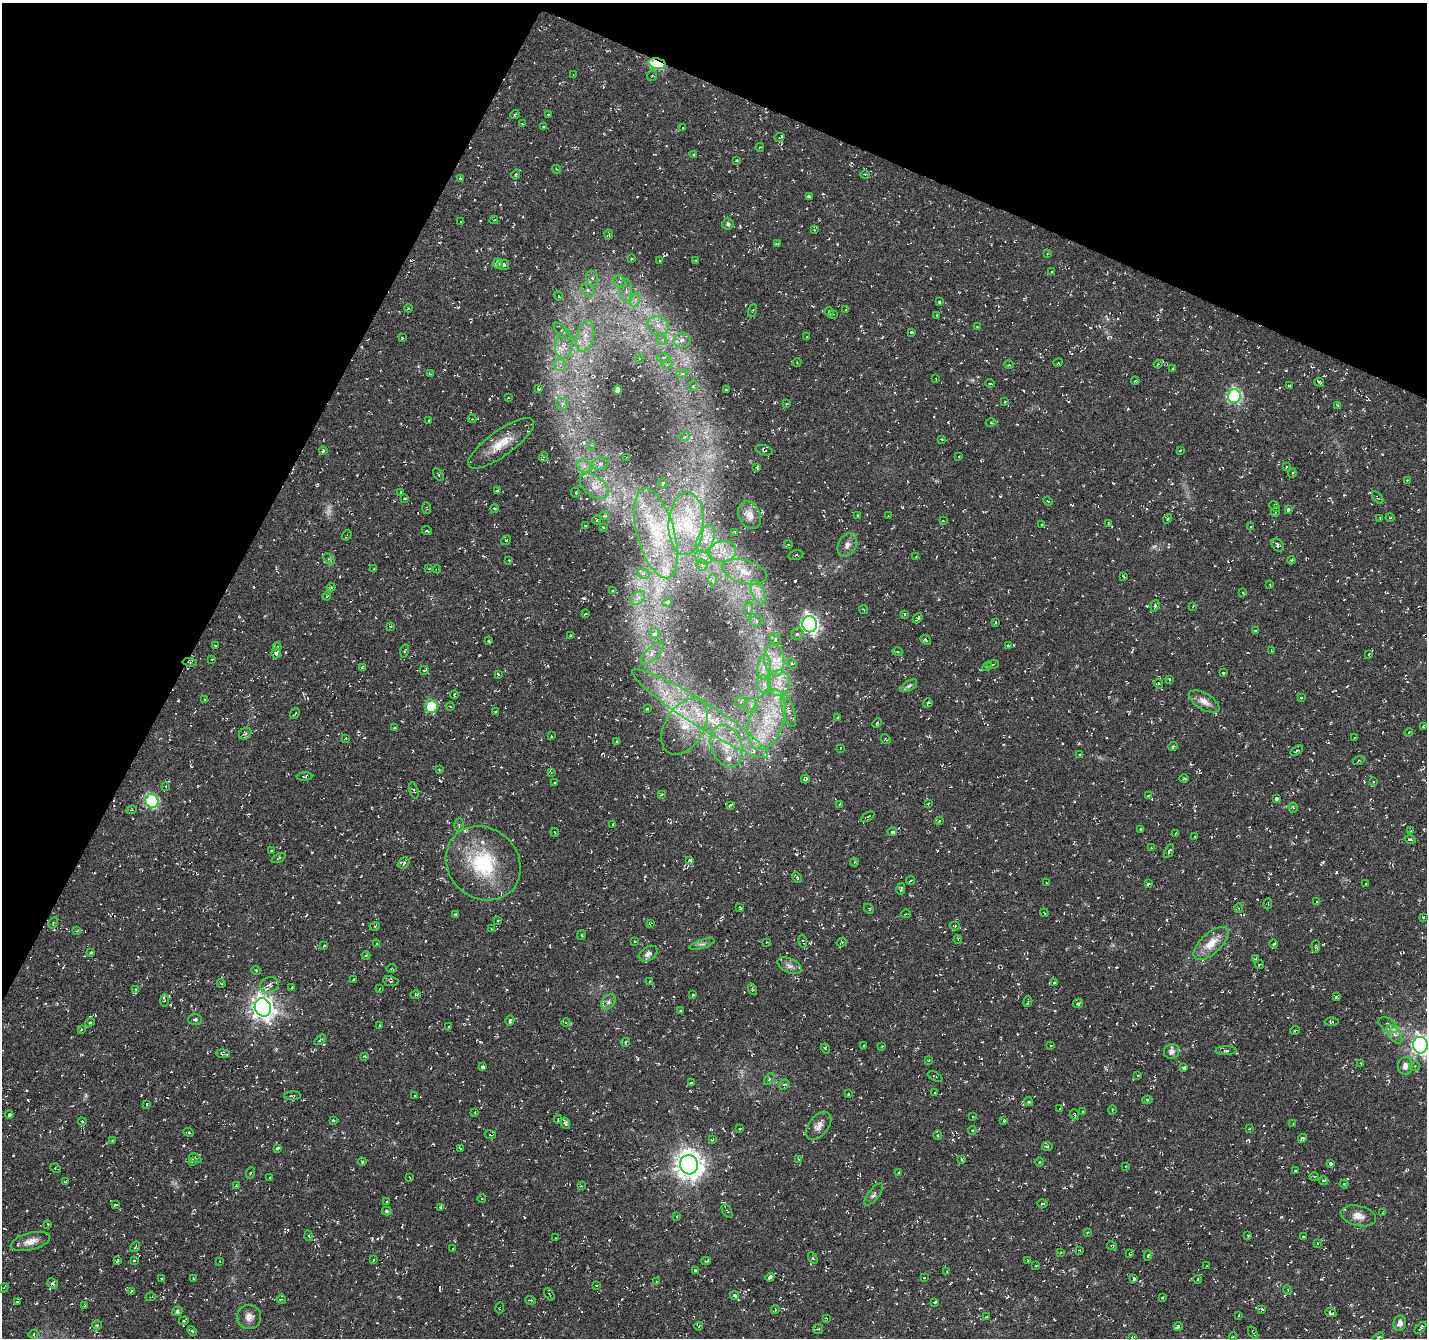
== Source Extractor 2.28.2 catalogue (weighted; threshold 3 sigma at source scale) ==
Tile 2 of 4 x 4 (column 2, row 1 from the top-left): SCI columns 1426-2850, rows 4212-5547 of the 5707 x 5815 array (HDU 1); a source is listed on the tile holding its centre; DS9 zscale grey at full resolution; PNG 1429 x 1340 px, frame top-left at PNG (2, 3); each listed source drawn as its Kron ellipse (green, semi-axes under 4 px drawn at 4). Shown black and unused: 24% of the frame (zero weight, under 3 of 6 exposures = <1% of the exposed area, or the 3 px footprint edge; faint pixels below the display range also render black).
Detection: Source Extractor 2.28.2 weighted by HDU 2 'WHT'; one run over the whole footprint, this tile lists its part. Background -0.0234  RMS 0.0038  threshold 0.0154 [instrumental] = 3 sigma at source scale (4.09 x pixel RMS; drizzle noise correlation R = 1.36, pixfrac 0.8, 0.0396/0.0396 arcsec/px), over >= 5 px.
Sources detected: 715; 3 too faint to see at this stretch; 82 cosmic-ray / hot-pixel residue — neither listed nor drawn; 26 inside a brighter listed object's ellipse — not listed separately; of the other 604, all 500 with FLUX_AUTO >= 0.264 (the completeness limit of this list) listed and drawn (104 fainter detections not listed), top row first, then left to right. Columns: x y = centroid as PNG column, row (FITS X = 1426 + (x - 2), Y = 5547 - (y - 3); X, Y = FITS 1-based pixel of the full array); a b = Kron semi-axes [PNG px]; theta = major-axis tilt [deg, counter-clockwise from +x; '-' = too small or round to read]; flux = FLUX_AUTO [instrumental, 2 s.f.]
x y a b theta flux
657 63 9 5 -13 29
573 74 3 2 - 0.33
652 75 6 4 52 0.44
515 114 5 3 - 0.38
548 114 3 2 - 0.47
522 123 4 2 - 0.3
544 127 4 3 - 0.32
682 128 3 2 - 0.31
780 137 5 3 - 0.57
760 147 4 3 - 0.27
693 154 4 3 - 0.31
736 160 3 3 - 0.59
556 169 4 3 - 0.29
516 174 5 3 - 0.37
865 174 4 3 - 0.36
460 179 4 3 - 0.43
809 197 3 3 - 1.5
494 220 4 3 - 0.38
460 222 3 2 - 0.28
728 224 6 5 - 0.75
814 230 4 3 - 0.64
609 234 5 2 - 0.37
778 244 4 3 - 0.4
1047 254 3 3 - 0.27
632 259 3 3 - 0.55
659 260 3 3 - 0.31
695 260 3 3 - 0.28
498 263 5 5 - 1.3
503 265 6 5 - 0.94
1052 271 3 2 - 0.38
592 278 7 6 - 1.1
619 282 7 5 -41 1.1
588 290 7 5 -47 1.2
626 291 11 6 89 1.8
559 296 4 3 - 0.43
635 300 7 4 71 1.1
939 302 3 3 - 0.87
408 308 4 3 - 0.43
846 309 3 2 - 0.37
753 310 6 3 71 0.33
829 312 4 3 - 0.92
833 314 3 2 - 0.37
937 315 3 3 - 0.34
658 326 11 9 -23 3.2
977 327 3 3 - 0.28
563 332 11 5 -45 1.2
911 332 3 3 - 0.94
585 336 16 8 76 4.1
807 337 4 2 - 0.27
402 338 3 2 - 0.31
662 340 5 5 - 0.69
682 340 8 7 - 2.1
564 345 13 9 79 3.5
663 357 7 4 -1 0.65
639 359 4 3 - 0.28
797 362 4 3 - 0.27
1058 363 5 3 - 0.29
1158 364 4 3 - 0.3
560 365 6 6 - 1
667 365 6 4 1 0.65
1009 365 5 3 - 0.33
1173 369 3 3 - 0.62
430 374 3 2 - 0.28
682 374 6 4 18 0.62
936 379 3 2 - 0.27
1135 381 4 3 - 0.31
1319 382 5 3 - 0.7
990 383 4 2 - 0.48
693 386 5 5 - 0.54
1289 386 3 2 - 0.37
538 389 3 3 - 0.58
618 390 4 4 - 1.7
726 390 3 3 - 0.5
1234 396 7 6 - 55
508 397 2 2 - 0.29
1005 402 3 2 - 0.35
562 404 6 6 - 0.88
787 404 4 3 - 0.29
1338 405 4 3 - 0.46
472 419 4 4 - 0.42
429 420 3 2 - 0.36
991 423 5 3 - 0.33
685 436 5 3 - 0.42
941 439 3 3 - 0.3
501 443 39 12 36 8.1
592 445 4 4 - 0.29
764 450 9 5 -18 0.67
1180 450 4 3 - 0.36
323 451 4 3 - 0.69
959 456 3 2 - 0.28
543 457 5 3 - 0.34
626 457 3 2 - 0.38
600 464 8 6 14 1.2
584 466 7 6 - 1.3
1287 466 4 3 - 0.48
757 468 3 2 - 0.34
1292 473 5 3 - 0.35
438 474 7 3 -59 0.42
1407 480 3 3 - 0.3
663 483 4 4 - 0.69
594 486 16 10 -36 4.3
497 491 3 3 - 1.2
401 492 3 3 - 0.42
575 493 5 4 - 0.44
1378 498 7 3 -50 0.41
404 499 3 2 - 0.51
1048 501 5 3 - 0.33
1275 507 6 2 -46 0.35
427 508 6 3 -82 0.42
494 508 4 3 - 0.47
1288 510 3 3 - 0.86
1275 512 5 3 - 0.35
750 515 14 10 -63 2.6
858 515 3 3 - 0.59
604 516 4 4 - 0.58
889 516 4 2 - 0.29
1380 518 4 3 - 0.42
1390 518 4 3 - 0.34
1168 519 5 4 - 0.51
597 520 5 3 - 0.32
943 521 3 3 - 0.39
1108 523 3 2 - 0.54
686 524 31 17 87 17
1042 525 4 3 - 0.45
586 526 3 3 - 0.57
603 527 3 3 - 0.27
1251 527 3 2 - 0.34
427 530 5 4 - 0.53
735 532 3 2 - 0.3
656 533 46 18 -75 23
347 535 6 3 56 0.48
706 539 14 8 70 3.5
506 540 5 3 - 0.33
788 545 4 3 - 0.35
847 545 12 9 62 2
1278 545 7 5 -46 0.7
723 551 13 10 12 4.2
796 555 8 4 14 0.62
916 557 3 2 - 0.28
703 558 8 6 -28 1.9
329 559 6 4 -44 0.51
509 560 3 2 - 0.37
1291 560 4 3 - 0.36
702 565 6 5 - 0.95
374 569 3 3 - 0.3
429 569 3 3 - 0.29
437 569 4 2 - 0.46
745 572 23 11 -15 6.2
644 574 6 5 - 0.93
1123 576 3 2 - 0.63
712 580 6 4 -89 0.73
1270 584 3 2 - 0.42
331 587 4 4 - 0.44
613 590 3 2 - 0.27
758 592 13 6 -68 2.4
1243 593 3 3 - 0.43
327 596 4 2 - 0.34
638 598 9 5 44 1.4
667 602 5 4 - 0.8
1155 606 6 4 71 0.62
1193 606 3 3 - 0.39
749 610 8 4 -89 0.75
864 610 5 4 - 0.51
585 614 3 2 - 0.29
905 614 4 3 - 0.66
918 618 5 3 - 0.56
756 621 6 5 - 0.99
995 622 4 2 - 0.27
810 624 8 7 - 130
390 626 2 2 - 0.32
1255 630 3 2 - 0.36
654 634 5 5 - 1.6
797 634 6 5 - 0.92
570 636 3 3 - 0.59
776 640 6 5 - 0.77
925 640 6 4 -42 0.65
489 641 3 3 - 0.44
215 645 3 2 - 0.36
1008 646 3 2 - 0.4
277 647 4 4 - 0.44
1271 650 3 2 - 0.31
405 651 6 2 75 0.33
898 652 5 3 - 0.42
276 653 5 4 - 2.1
652 653 15 6 46 2.3
1369 654 4 3 - 0.53
212 659 2 2 - 0.27
774 660 16 10 -85 5.4
190 662 7 3 -6 0.47
792 663 5 4 - 0.53
993 664 6 3 20 0.38
987 666 6 4 44 0.45
362 667 3 3 - 0.64
764 667 12 7 84 2.5
424 670 4 2 - 0.44
1223 673 3 3 - 0.86
498 675 4 3 - 0.58
1169 679 4 3 - 0.34
779 683 13 11 -89 4.5
764 684 9 7 -75 1.8
1159 684 5 3 - 0.39
909 686 9 5 31 0.86
454 695 4 3 - 0.36
1301 698 3 2 - 0.4
204 699 4 2 - 0.31
1204 701 17 8 -31 2.8
741 702 6 5 - 0.83
928 703 5 3 - 0.68
751 705 7 6 - 1.4
431 706 7 6 - 15
450 707 4 3 - 0.35
647 709 3 3 - 0.38
788 710 17 6 -73 2.1
496 712 4 3 - 0.41
700 713 80 12 -32 30
295 714 5 2 - 0.35
838 717 3 2 - 0.39
767 720 32 17 72 18
877 723 5 3 - 0.39
684 727 31 19 58 13
1423 727 3 3 - 0.39
395 728 3 3 - 0.63
1409 732 4 3 - 0.27
245 734 7 5 39 0.85
551 736 3 2 - 0.3
346 738 4 3 - 0.34
1355 738 3 2 - 0.27
886 739 5 3 - 0.48
616 742 4 2 - 0.41
727 746 22 15 -69 10
1173 746 4 3 - 0.3
840 748 3 2 - 0.27
1297 751 7 3 34 0.4
1079 755 3 2 - 0.32
1359 761 6 3 18 0.36
439 770 3 3 - 0.26
551 773 4 3 - 0.27
304 776 8 3 4 0.5
1184 778 4 3 - 0.29
805 779 4 4 - 0.63
1373 781 3 3 - 0.27
555 783 3 3 - 1
165 786 4 4 - 0.4
414 791 8 4 -75 0.61
661 795 4 3 - 0.41
1148 795 3 3 - 0.39
1276 798 4 3 - 0.88
152 801 7 6 - 36
840 804 3 3 - 0.54
928 804 3 2 - 0.41
730 805 4 3 - 0.76
1293 808 5 4 - 0.47
132 810 5 4 - 0.44
868 817 7 4 31 0.62
940 821 3 3 - 0.32
613 824 3 3 - 0.32
459 825 7 5 -89 0.59
1140 829 3 3 - 0.38
1411 830 3 3 - 0.34
555 832 4 2 - 0.41
892 832 5 4 - 1.2
1176 833 4 3 - 0.29
1195 836 2 2 - 0.29
1410 840 5 4 - 0.87
1151 848 4 4 - 0.35
272 850 3 3 - 0.55
1169 851 7 3 61 0.59
278 858 8 3 27 0.44
690 860 3 3 - 1.2
854 862 4 3 - 0.33
404 863 6 5 - 0.76
483 863 39 35 -43 25
797 877 5 3 - 0.44
911 880 4 3 - 0.48
1047 883 2 2 - 0.33
1148 884 3 3 - 0.75
1366 884 3 2 - 0.29
901 889 6 3 79 0.52
1317 902 4 3 - 0.42
1268 904 5 2 - 0.3
740 907 4 2 - 0.34
1239 908 5 3 - 0.33
869 909 6 3 -42 0.41
1044 913 4 2 - 0.27
455 914 3 2 - 0.44
906 914 5 2 - 0.31
1424 917 3 3 - 0.68
498 921 2 2 - 0.28
53 923 6 4 60 0.52
651 923 3 2 - 0.29
375 926 5 3 - 0.35
955 926 5 4 - 0.39
491 929 4 3 - 0.44
77 931 4 4 - 0.32
581 935 5 3 - 0.29
958 939 4 4 - 0.35
634 941 2 2 - 0.28
803 941 6 3 -77 0.41
766 942 2 2 - 0.27
842 942 5 4 - 0.43
1211 943 21 10 42 4.9
376 944 3 3 - 0.36
702 944 13 4 17 0.99
1274 944 4 3 - 0.62
324 946 3 2 - 0.3
1316 946 6 4 84 0.46
91 952 3 3 - 0.45
648 954 10 6 31 1.4
366 956 4 4 - 0.47
1256 958 4 3 - 0.35
1259 965 4 2 - 0.39
789 966 13 7 -25 1.7
392 969 5 3 - 0.29
256 970 5 3 - 0.29
354 979 3 3 - 0.86
391 981 8 5 -10 0.61
650 981 3 3 - 0.34
1054 982 3 3 - 0.54
221 983 4 3 - 0.3
269 985 9 7 23 1.6
292 988 3 2 - 0.42
379 988 3 3 - 0.49
135 989 3 3 - 0.43
752 989 6 3 -72 0.39
416 995 5 3 - 0.44
693 995 4 3 - 0.27
1336 997 3 3 - 0.63
165 1000 6 4 -89 0.47
608 1002 8 6 48 1
1028 1002 5 3 - 0.38
1078 1003 5 4 - 0.85
263 1007 9 8 - 230
680 1011 3 3 - 0.62
195 1019 7 5 0 0.68
510 1021 5 4 - 0.68
90 1022 5 4 - 0.64
1332 1022 7 3 2 0.49
566 1023 4 3 - 0.33
380 1025 3 2 - 0.4
1388 1025 11 6 -31 1.6
449 1026 2 2 - 0.32
81 1029 3 3 - 0.35
1295 1030 5 3 - 0.29
1394 1034 11 6 -55 1.8
320 1040 7 3 37 0.4
626 1042 4 2 - 0.26
863 1045 4 3 - 0.33
1050 1045 3 2 - 0.38
1420 1045 8 7 - 140
882 1046 4 3 - 0.31
826 1048 5 4 - 0.41
1171 1051 8 7 - 1.5
1226 1051 11 4 1 0.71
223 1054 7 4 -4 0.7
364 1056 4 3 - 0.33
929 1060 3 2 - 0.27
1361 1063 3 3 - 0.37
1405 1066 9 7 85 2
1414 1066 5 4 - 0.72
483 1067 3 3 - 2.3
1183 1068 4 3 - 0.97
1138 1075 2 2 - 0.29
935 1076 8 3 -26 0.4
769 1079 7 3 54 0.47
691 1082 4 3 - 0.37
784 1084 5 4 - 0.63
935 1093 3 3 - 0.37
848 1094 3 3 - 0.52
292 1096 8 4 2 0.52
415 1096 3 2 - 0.34
1147 1100 5 4 - 0.62
1028 1101 4 4 - 0.53
147 1104 3 3 - 0.78
1060 1108 3 2 - 0.27
1112 1110 4 3 - 0.3
1083 1111 3 3 - 0.47
475 1112 4 3 - 0.32
9 1115 4 3 - 0.66
1075 1115 6 2 -71 0.34
973 1117 3 2 - 0.29
558 1119 4 3 - 0.5
333 1120 3 3 - 0.6
1004 1120 3 3 - 0.63
82 1122 4 4 - 0.69
565 1123 6 4 -59 1.4
1293 1124 4 3 - 0.35
819 1126 16 10 52 2.5
740 1129 3 2 - 0.45
1249 1129 4 2 - 0.28
972 1130 4 4 - 0.37
189 1132 5 4 - 0.53
490 1135 6 3 -10 0.39
937 1135 4 3 - 0.35
1302 1138 4 4 - 0.86
712 1140 4 2 - 0.29
112 1141 4 3 - 0.29
1047 1146 5 3 - 0.61
278 1148 4 3 - 0.71
461 1148 4 3 - 0.63
195 1158 6 3 -29 0.52
799 1159 4 3 - 0.35
961 1159 4 3 - 0.44
192 1161 4 3 - 0.43
362 1162 4 3 - 0.65
1039 1162 4 3 - 0.26
1330 1164 4 3 - 1
689 1165 9 9 - 400
1125 1166 4 3 - 0.27
56 1168 5 2 - 0.35
1295 1171 3 2 - 0.39
250 1173 6 3 70 0.37
899 1173 3 3 - 0.61
270 1177 3 2 - 0.26
1314 1177 4 3 - 0.28
410 1178 4 3 - 0.28
1323 1181 5 4 - 0.65
65 1182 3 2 - 0.42
1344 1184 4 3 - 0.29
581 1185 4 3 - 0.31
236 1186 3 3 - 0.34
874 1194 13 5 51 1.1
482 1199 4 3 - 0.37
387 1202 3 2 - 0.3
1042 1203 5 2 - 0.37
115 1204 3 3 - 0.71
441 1207 4 3 - 1.2
386 1211 5 4 - 0.47
727 1211 7 3 -59 0.4
1383 1213 4 3 - 0.41
677 1216 3 2 - 0.27
1358 1216 18 10 -12 3.4
48 1224 4 3 - 0.33
1087 1232 3 2 - 0.28
309 1236 5 3 - 0.35
1248 1236 3 3 - 0.78
1303 1237 3 3 - 0.38
556 1238 2 2 - 0.28
30 1241 20 8 14 3.4
1317 1243 3 2 - 0.37
1112 1246 5 3 - 0.41
135 1247 6 3 55 0.39
453 1249 4 4 - 0.45
1080 1250 3 2 - 0.34
1061 1252 3 3 - 0.27
1129 1254 3 2 - 0.27
1148 1256 5 3 - 0.66
813 1258 6 4 -59 0.47
118 1260 4 3 - 0.58
134 1260 4 3 - 0.48
374 1260 3 3 - 0.62
1027 1260 4 2 - 0.26
220 1261 3 3 - 0.33
706 1261 4 3 - 0.46
1036 1266 3 3 - 0.4
1207 1266 3 2 - 0.37
695 1270 3 3 - 0.56
947 1272 4 3 - 0.35
770 1277 4 3 - 1.9
924 1277 3 2 - 0.47
161 1279 3 2 - 0.35
193 1279 3 2 - 0.33
1134 1279 3 3 - 1.8
1198 1279 4 3 - 0.29
656 1282 3 3 - 0.28
53 1284 6 5 - 0.71
596 1286 3 2 - 0.28
4 1288 5 3 - 0.52
1288 1290 5 3 - 0.33
131 1291 4 3 - 0.57
549 1294 7 3 -59 0.39
734 1295 4 3 - 0.91
151 1297 5 3 - 0.3
1163 1298 3 3 - 0.58
281 1299 4 3 - 0.33
531 1300 5 2 - 0.31
17 1302 4 3 - 0.41
935 1302 3 3 - 0.46
85 1305 3 3 - 0.34
500 1308 5 3 - 0.3
1262 1309 4 3 - 0.61
775 1310 4 3 - 0.36
177 1311 5 5 - 0.91
1331 1313 6 3 -22 0.79
1239 1315 3 2 - 0.29
249 1317 12 12 - 2.6
986 1317 4 2 - 0.28
827 1318 3 2 - 0.29
184 1321 5 4 - 0.43
1400 1323 8 6 79 1.8
97 1325 5 5 - 0.58
699 1326 4 2 - 0.28
1178 1327 4 3 - 1.2
1420 1328 7 2 46 0.56
818 1329 5 5 - 0.55
192 1331 5 3 - 0.39
1253 1333 7 3 -56 0.4
33 1334 5 4 - 0.51
1132 1337 3 3 - 0.29
1233 1337 4 3 - 0.34
1379 1337 5 4 - 0.51
Overlapping masked pixels (flux is a lower limit): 2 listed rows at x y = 657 63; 190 662
Isophote crosses this tile's border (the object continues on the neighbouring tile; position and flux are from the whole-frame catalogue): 1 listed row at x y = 1420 1045
Unlisted compact peaks at least as high as the median listed source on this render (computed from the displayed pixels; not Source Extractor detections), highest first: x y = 584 598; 372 1239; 239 617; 480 1042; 1322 862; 1337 872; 637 1059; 339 902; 645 876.